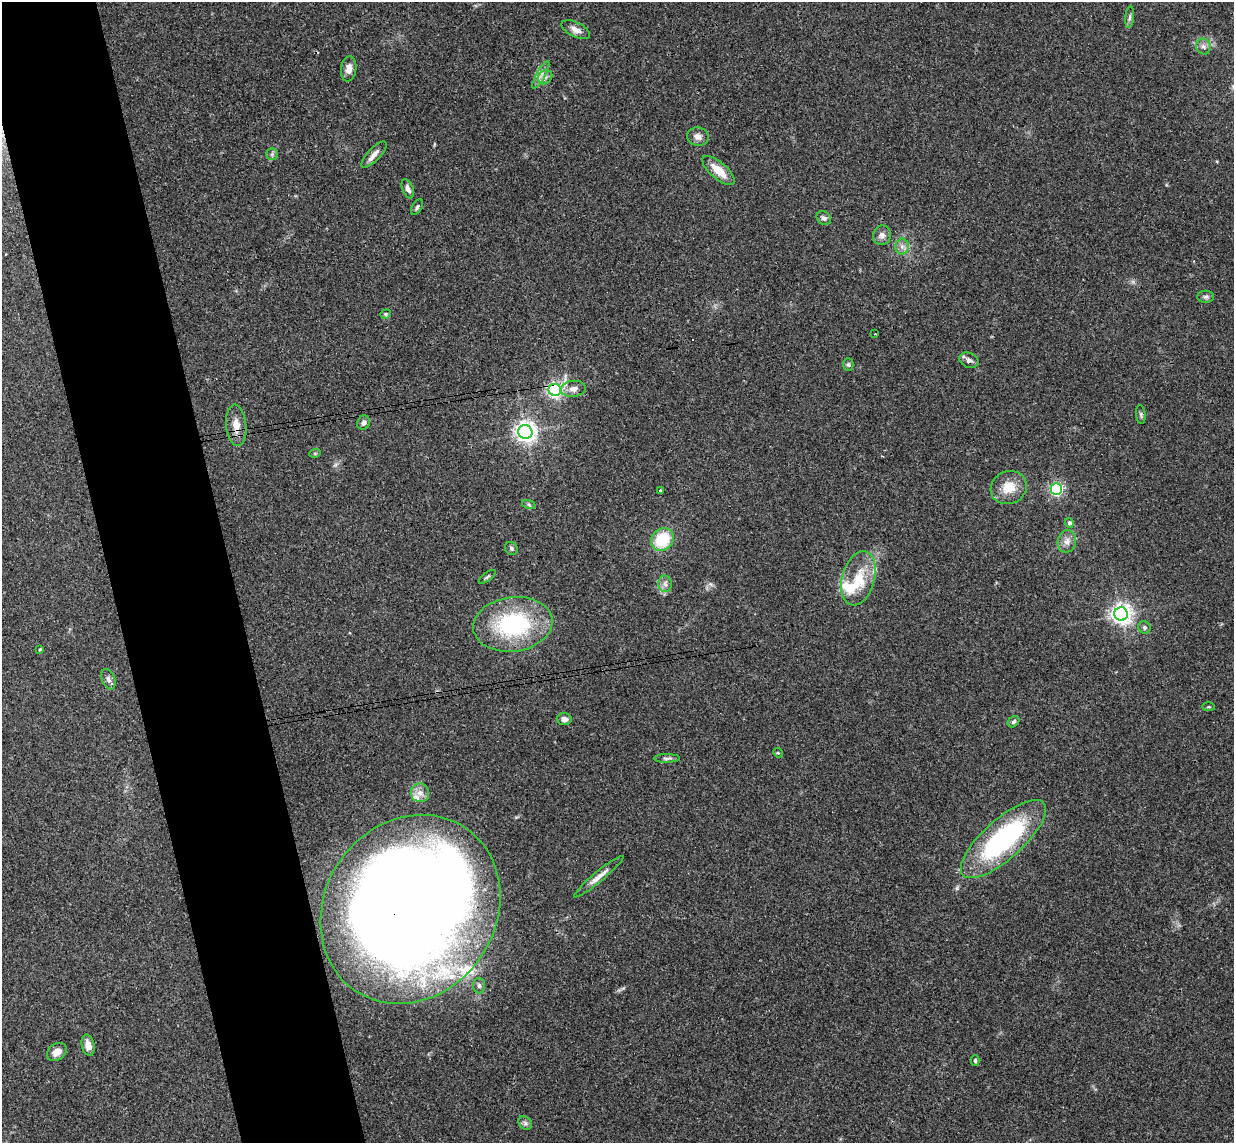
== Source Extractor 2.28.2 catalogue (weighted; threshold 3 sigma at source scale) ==
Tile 11 of 4 x 4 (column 3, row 3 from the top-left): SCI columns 2523-3754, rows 1296-2436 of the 5046 x 4985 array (HDU 1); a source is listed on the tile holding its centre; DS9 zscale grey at full resolution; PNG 1236 x 1145 px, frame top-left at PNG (2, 2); each listed source drawn as its Kron ellipse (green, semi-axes under 4 px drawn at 4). Shown black and unused: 10% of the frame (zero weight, under 3 of 4 exposures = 6% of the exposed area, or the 3 px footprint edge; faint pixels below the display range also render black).
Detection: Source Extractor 2.28.2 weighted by HDU 2 'WHT'; one run over the whole footprint, this tile lists its part. Background 0.158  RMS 0.0071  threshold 0.0321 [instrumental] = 3 sigma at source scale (4.5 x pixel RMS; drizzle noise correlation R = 1.50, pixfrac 1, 0.05/0.05 arcsec/px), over >= 5 px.
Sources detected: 62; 1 inside a brighter object's white glare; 1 cosmic-ray / hot-pixel residue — neither listed nor drawn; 3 inside a brighter listed object's ellipse — not listed separately; the other 57 listed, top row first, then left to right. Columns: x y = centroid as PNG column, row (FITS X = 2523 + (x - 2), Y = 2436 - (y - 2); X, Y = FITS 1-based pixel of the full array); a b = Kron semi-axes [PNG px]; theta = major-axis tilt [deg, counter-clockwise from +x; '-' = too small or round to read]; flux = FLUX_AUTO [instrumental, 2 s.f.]
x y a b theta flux
1130 17 11 4 85 1.8
576 30 15 7 -26 4.5
1203 47 8 7 - 2.5
349 69 12 7 83 4.8
541 75 15 4 61 3.5
545 77 8 6 44 2.5
698 137 11 9 -11 4
272 154 5 5 - 1.4
374 154 17 6 46 4.5
718 170 20 8 -40 12
408 189 10 5 -68 2.9
417 207 8 5 60 1.4
824 218 8 6 -41 2.4
882 235 10 9 - 3.5
902 247 8 6 90 2.9
1206 297 8 6 1 1.7
386 314 5 4 - 0.93
875 334 2 2 - 0.57
969 360 10 7 -24 2.8
848 364 6 5 - 1.2
573 389 13 8 6 4.7
555 390 6 6 - 200
1141 415 9 4 -84 1.4
364 423 7 6 - 2.6
236 425 21 10 -84 8.3
525 432 7 7 - 420
315 453 6 4 17 0.83
1009 488 18 16 24 13
1056 489 5 5 - 110
660 491 3 3 - 1.5
529 505 7 4 -19 1.2
1069 523 5 4 - 1.9
662 540 12 10 48 30
1067 541 11 9 79 4.5
511 548 7 6 - 1.5
487 577 10 3 36 1.2
858 578 28 16 75 22
665 584 8 6 -85 2.6
1121 614 7 6 - 420
513 624 40 27 7 81
1144 627 6 6 - 1.6
40 649 3 2 - 0.78
108 679 10 6 -68 2.8
1209 707 6 3 0 0.72
564 719 7 6 - 3.7
1013 722 6 5 - 1.6
778 753 5 4 - 0.72
667 758 13 4 1 1.8
420 793 9 9 - 4.9
1003 839 54 20 42 110
599 877 32 5 40 5.7
410 909 98 85 55 1700
479 986 8 6 -88 1.9
88 1045 11 6 -77 5.4
57 1052 10 8 35 6.1
975 1061 5 4 - 1.1
525 1123 7 6 - 1.9
Overlapping masked pixels (flux is a lower limit): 4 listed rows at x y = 555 390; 236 425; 1003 839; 410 909